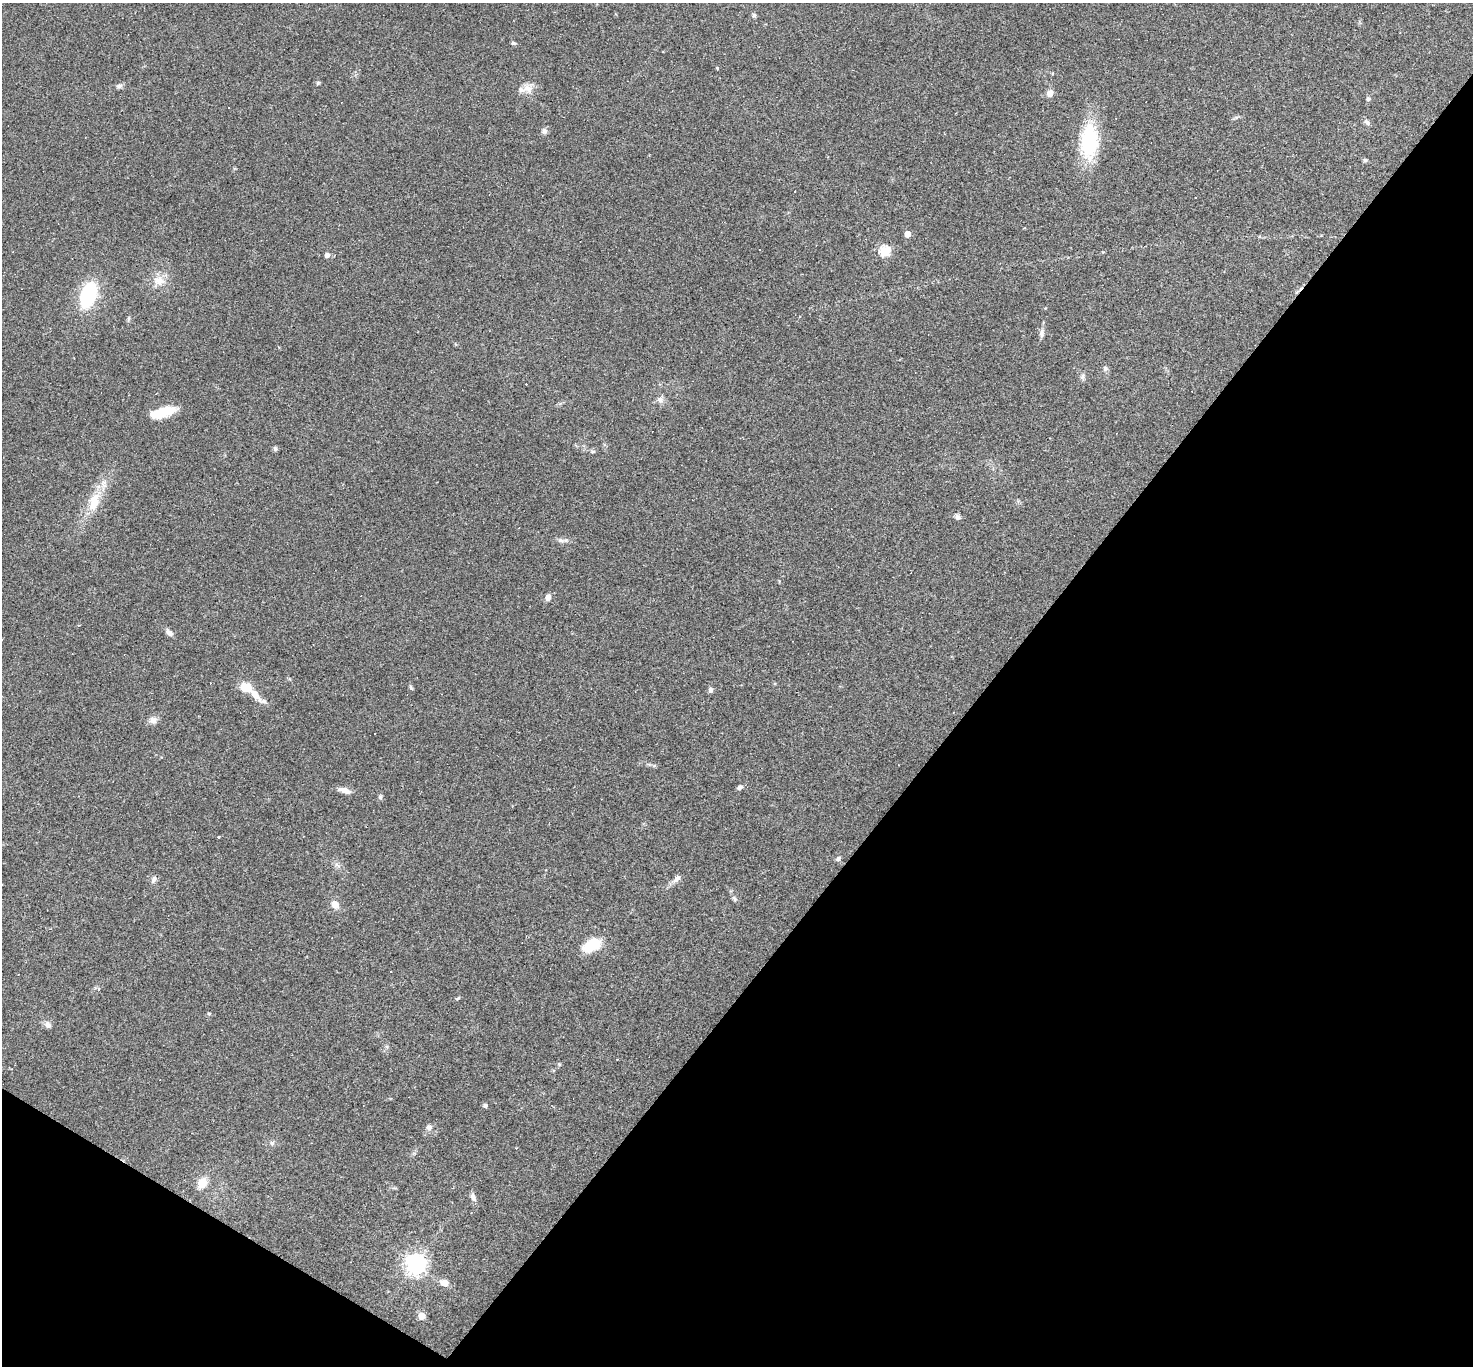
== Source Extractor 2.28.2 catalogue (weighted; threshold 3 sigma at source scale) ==
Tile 15 of 4 x 4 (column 3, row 4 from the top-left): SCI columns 2942-4412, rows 288-1651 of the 5882 x 5889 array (HDU 1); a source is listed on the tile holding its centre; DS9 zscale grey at full resolution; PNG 1475 x 1368 px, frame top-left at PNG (2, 3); no overlay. Shown black and unused: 36% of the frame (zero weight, under 2 of 3 exposures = <1% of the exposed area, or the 3 px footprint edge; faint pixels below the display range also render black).
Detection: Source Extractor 2.28.2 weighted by HDU 2 'WHT'; one run over the whole footprint, this tile lists its part. Background 0.0731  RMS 0.0056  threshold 0.0251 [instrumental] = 3 sigma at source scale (4.5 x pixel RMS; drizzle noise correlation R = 1.50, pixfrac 1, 0.05/0.05 arcsec/px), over >= 5 px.
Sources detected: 77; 16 cosmic-ray / hot-pixel residue — not listed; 1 inside a brighter listed object's ellipse — not listed separately; the other 60 listed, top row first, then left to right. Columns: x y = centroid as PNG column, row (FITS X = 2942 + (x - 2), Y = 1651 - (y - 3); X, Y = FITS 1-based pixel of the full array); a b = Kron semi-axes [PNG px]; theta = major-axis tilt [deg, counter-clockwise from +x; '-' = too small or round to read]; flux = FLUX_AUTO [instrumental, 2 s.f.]
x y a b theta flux
754 15 6 5 - 0.93
513 43 5 4 - 1.3
717 68 4 3 - 0.6
318 83 5 4 - 0.79
119 86 8 6 22 1.5
528 89 16 14 -18 5.8
1050 93 9 8 - 3.2
1368 99 5 5 - 1.3
1367 123 9 6 -47 1.8
544 131 8 8 - 1.8
1089 141 42 20 87 38
1365 160 6 4 0 0.93
907 234 5 4 - 7.9
885 251 5 5 - 50
327 255 5 5 - 3
159 281 16 14 -11 7.3
88 295 25 14 71 38
1045 308 4 3 - 0.43
128 319 10 3 75 0.85
1042 333 14 6 80 2.4
1105 368 7 7 - 1.5
1083 376 9 6 65 1.6
660 400 11 8 -42 2.6
163 412 24 8 16 20
275 449 6 5 - 1.1
593 451 6 4 1 0.8
94 502 28 14 73 14
958 517 8 7 - 1.7
561 540 11 6 -14 1.9
548 597 8 6 77 2.6
169 633 10 6 -33 2.6
246 687 12 10 -26 9.6
411 687 7 4 -70 0.91
711 690 7 6 - 1.7
153 720 11 10 - 2.9
740 787 9 5 28 1.4
345 790 15 6 -16 4.2
380 797 7 6 - 1
219 837 3 3 - 0.98
838 859 7 5 33 1.2
337 865 9 4 -45 1.5
154 879 10 6 54 1.7
677 879 12 6 45 2.9
734 899 9 5 -46 1.3
335 904 11 9 -51 4
592 945 18 10 24 21
458 998 7 3 35 0.73
209 1014 5 4 - 0.67
48 1025 10 8 -59 2.3
387 1046 7 5 -70 1.1
559 1064 6 5 - 0.88
485 1105 5 4 - 1.4
429 1127 9 8 - 2.2
272 1143 7 6 - 1.4
202 1183 12 10 62 7.9
473 1197 12 6 -70 2.3
452 1202 3 2 - 0.37
415 1264 7 7 - 370
444 1283 12 8 -24 4.2
421 1316 5 5 - 8.6